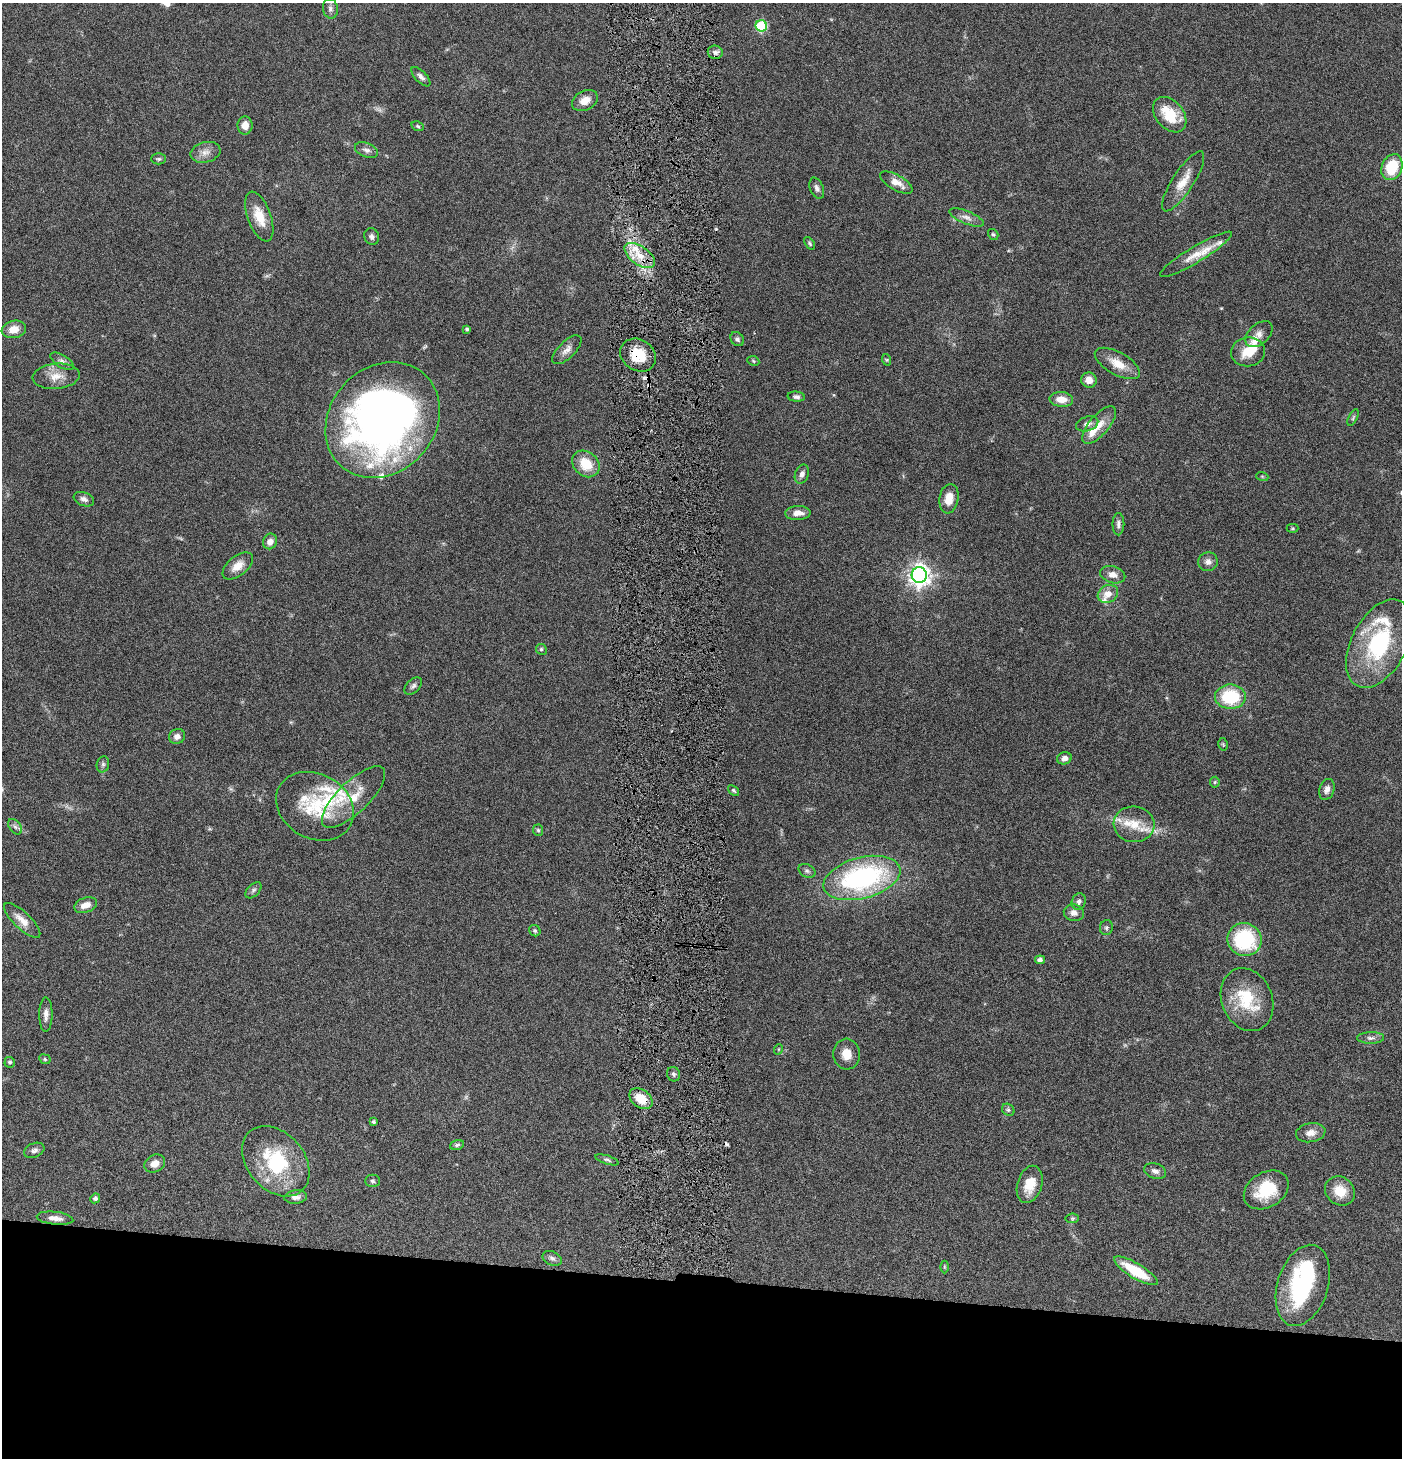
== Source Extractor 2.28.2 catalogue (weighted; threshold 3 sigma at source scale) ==
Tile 8 of 3 x 3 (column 2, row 3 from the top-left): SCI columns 1546-2945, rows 1-1456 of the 4444 x 4370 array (HDU 1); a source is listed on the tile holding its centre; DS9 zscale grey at full resolution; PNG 1404 x 1460 px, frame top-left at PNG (2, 3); each listed source drawn as its Kron ellipse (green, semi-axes under 4 px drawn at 4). Shown black and unused: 12% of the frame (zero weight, under 4 of 8 exposures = <1% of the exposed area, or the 3 px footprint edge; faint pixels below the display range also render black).
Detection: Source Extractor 2.28.2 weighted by HDU 2 'WHT'; one run over the whole footprint, this tile lists its part. Background 0.0695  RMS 0.0042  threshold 0.0173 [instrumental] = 3 sigma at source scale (4.09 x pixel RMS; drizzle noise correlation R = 1.36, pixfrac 0.8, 0.05/0.05 arcsec/px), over >= 5 px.
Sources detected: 131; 2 too faint to see at this stretch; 3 inside a brighter object's white glare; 3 cosmic-ray / hot-pixel residue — neither listed nor drawn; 11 inside a brighter listed object's ellipse — not listed separately; the other 112 listed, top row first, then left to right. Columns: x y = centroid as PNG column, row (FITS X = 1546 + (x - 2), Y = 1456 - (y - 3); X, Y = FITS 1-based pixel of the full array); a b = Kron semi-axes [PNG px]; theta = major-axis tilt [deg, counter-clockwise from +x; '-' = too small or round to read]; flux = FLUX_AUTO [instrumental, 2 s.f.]
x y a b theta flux
330 9 10 7 -80 1.4
761 26 6 5 - 31
715 52 7 6 - 1.3
421 77 12 5 -45 1.5
585 101 14 9 28 4.2
1170 115 20 14 -50 13
245 125 9 7 90 3.3
418 126 6 4 -23 0.58
366 150 12 7 -21 1.8
205 152 15 10 14 3.2
159 159 7 5 0 0.77
1392 167 13 10 68 13
1183 181 35 10 57 6.9
896 182 18 7 -29 4
817 188 11 6 -68 1.4
259 216 26 11 -70 7.6
966 217 18 6 -22 2.5
993 234 6 4 -54 0.61
372 237 8 7 - 1.4
810 243 7 4 -54 0.58
1196 254 42 8 31 7
640 255 17 9 -35 6.4
14 329 12 8 11 4.2
467 329 4 3 - 0.8
1259 334 16 10 41 2.5
737 339 8 6 -47 1
567 350 18 8 45 2.7
1248 352 17 14 8 7.3
638 355 19 15 -32 10
887 360 6 4 -71 0.47
62 361 13 6 -31 1.4
753 361 6 4 -25 0.55
1117 363 25 11 -29 6.2
56 376 23 12 5 5.7
1089 380 8 7 - 3.6
796 397 8 5 -5 1.1
1061 399 12 7 -5 4.5
1353 418 9 4 64 0.69
383 420 62 52 47 260
1087 424 11 7 18 2
1099 425 23 10 49 5.6
586 464 15 12 -41 9.1
802 474 10 6 68 1.6
1262 476 6 4 -19 0.49
84 499 10 6 -21 1.7
949 499 15 9 81 5.3
798 513 13 7 2 3.2
1118 524 11 6 90 1.5
1293 528 6 4 1 0.48
270 541 8 7 - 2.2
1208 562 10 9 - 1.9
238 566 18 9 39 4.5
919 575 8 7 - 270
1113 575 13 8 -15 2.9
1108 594 10 8 29 4
1379 644 48 27 62 41
541 649 5 5 - 0.75
413 686 10 6 44 1.2
1230 697 15 12 0 20
177 736 8 7 - 1.7
1223 744 6 4 -78 0.48
1064 758 7 6 - 2.1
103 764 8 6 76 1.1
1215 782 5 5 - 0.51
1327 789 11 7 71 2.1
734 790 6 4 -40 0.65
354 797 41 15 44 11
315 806 41 32 -29 23
1134 824 20 18 -6 8.7
15 827 8 5 -53 1.4
538 830 5 5 - 0.7
807 871 9 6 -27 1.1
862 878 39 20 15 67
253 890 10 6 45 1.1
1079 901 8 7 - 1.4
86 905 12 7 19 3.3
1074 913 10 8 -13 2.3
22 920 23 8 -44 4.6
1106 928 7 6 - 0.84
535 931 6 5 - 0.71
1244 939 17 16 - 29
1040 960 5 4 - 1.6
1247 1000 32 25 -68 18
46 1014 17 6 89 2.3
1371 1038 13 6 1 1.6
779 1049 5 3 - 0.34
846 1054 15 13 -85 4.7
45 1059 6 4 -24 0.56
10 1062 5 5 - 0.8
673 1074 7 6 - 1
641 1099 13 9 -38 7.6
1008 1110 7 5 -43 0.8
373 1122 3 3 - 0.76
1311 1133 15 9 11 3.1
457 1145 7 4 15 0.76
34 1150 11 7 24 1.4
607 1160 12 4 -18 0.92
276 1161 39 28 -49 29
155 1163 11 8 27 3.4
1155 1171 11 7 -19 1.8
373 1181 7 6 - 0.81
1030 1184 19 12 74 7.2
1266 1190 24 17 31 15
1340 1191 16 13 -39 7.1
296 1197 11 6 5 2.1
95 1198 5 5 - 1.1
55 1218 18 6 -6 3
1072 1218 7 5 6 0.61
552 1258 10 6 -25 1.3
944 1267 6 4 -89 0.53
1136 1271 25 7 -31 15
1303 1285 42 25 72 32
Overlapping masked pixels (flux is a lower limit): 2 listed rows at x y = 638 355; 641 1099